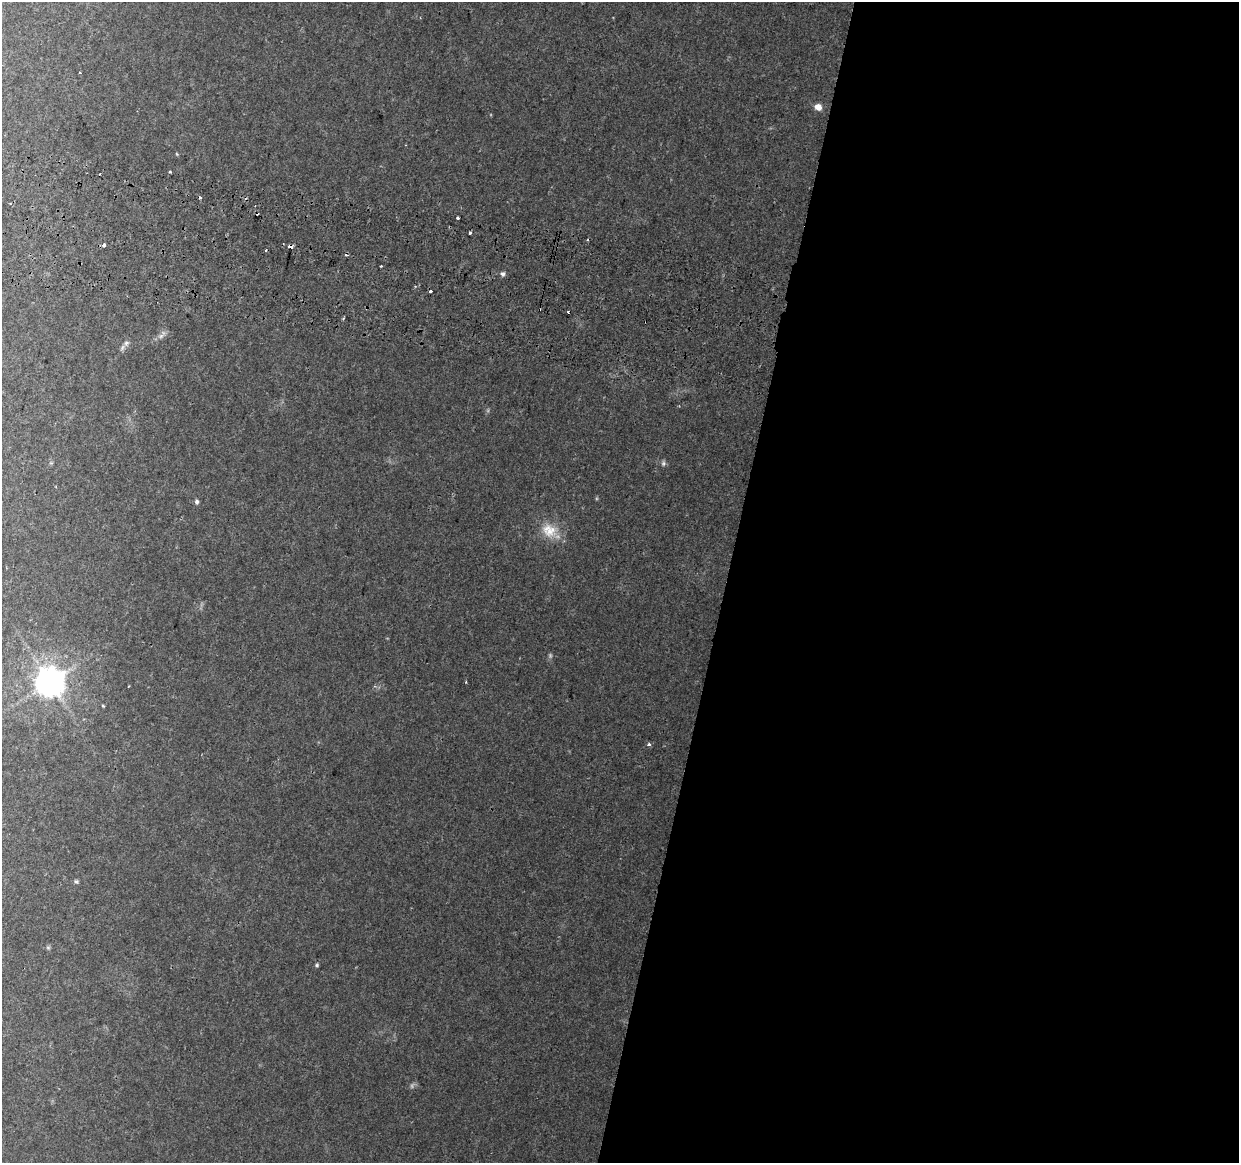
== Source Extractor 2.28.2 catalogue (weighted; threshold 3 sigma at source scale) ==
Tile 12 of 4 x 4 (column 4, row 3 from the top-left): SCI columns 3730-4966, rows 1494-2654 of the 4976 x 5248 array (HDU 1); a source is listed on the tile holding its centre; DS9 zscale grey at full resolution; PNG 1241 x 1165 px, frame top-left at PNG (2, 2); no overlay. Shown black and unused: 42% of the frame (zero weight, under 2 of 3 exposures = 3% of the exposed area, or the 3 px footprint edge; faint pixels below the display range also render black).
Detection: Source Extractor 2.28.2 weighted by HDU 2 'WHT'; one run over the whole footprint, this tile lists its part. Background 0.0385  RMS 0.0038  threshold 0.0173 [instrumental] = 3 sigma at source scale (4.5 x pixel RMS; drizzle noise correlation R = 1.50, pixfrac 1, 0.0396/0.0396 arcsec/px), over >= 5 px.
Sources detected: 30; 2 too faint to see at this stretch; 8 cosmic-ray / hot-pixel residue — not listed; the other 20 listed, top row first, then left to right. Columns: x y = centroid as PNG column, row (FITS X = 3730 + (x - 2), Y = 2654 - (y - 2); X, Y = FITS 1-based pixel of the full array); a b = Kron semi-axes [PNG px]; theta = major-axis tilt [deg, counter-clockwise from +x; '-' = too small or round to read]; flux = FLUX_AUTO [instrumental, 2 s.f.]
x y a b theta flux
818 107 6 5 - 4.9
177 154 5 4 - 0.37
170 172 3 3 - 0.51
458 218 3 3 - 1.5
470 233 3 3 - 1.7
104 245 3 3 - 6.6
291 246 4 3 - 12
503 274 6 6 - 1.2
343 318 3 3 - 0.44
161 336 12 6 29 1.7
126 343 8 7 - 1.5
663 463 8 6 89 0.89
197 502 7 5 -89 1
549 530 25 19 -29 9.3
49 682 9 8 - 730
103 706 4 3 - 0.4
649 744 5 4 - 0.87
76 881 6 5 - 0.69
48 947 6 5 - 0.64
317 965 5 4 - 0.67
Overlapping masked pixels (flux is a lower limit): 1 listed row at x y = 291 246